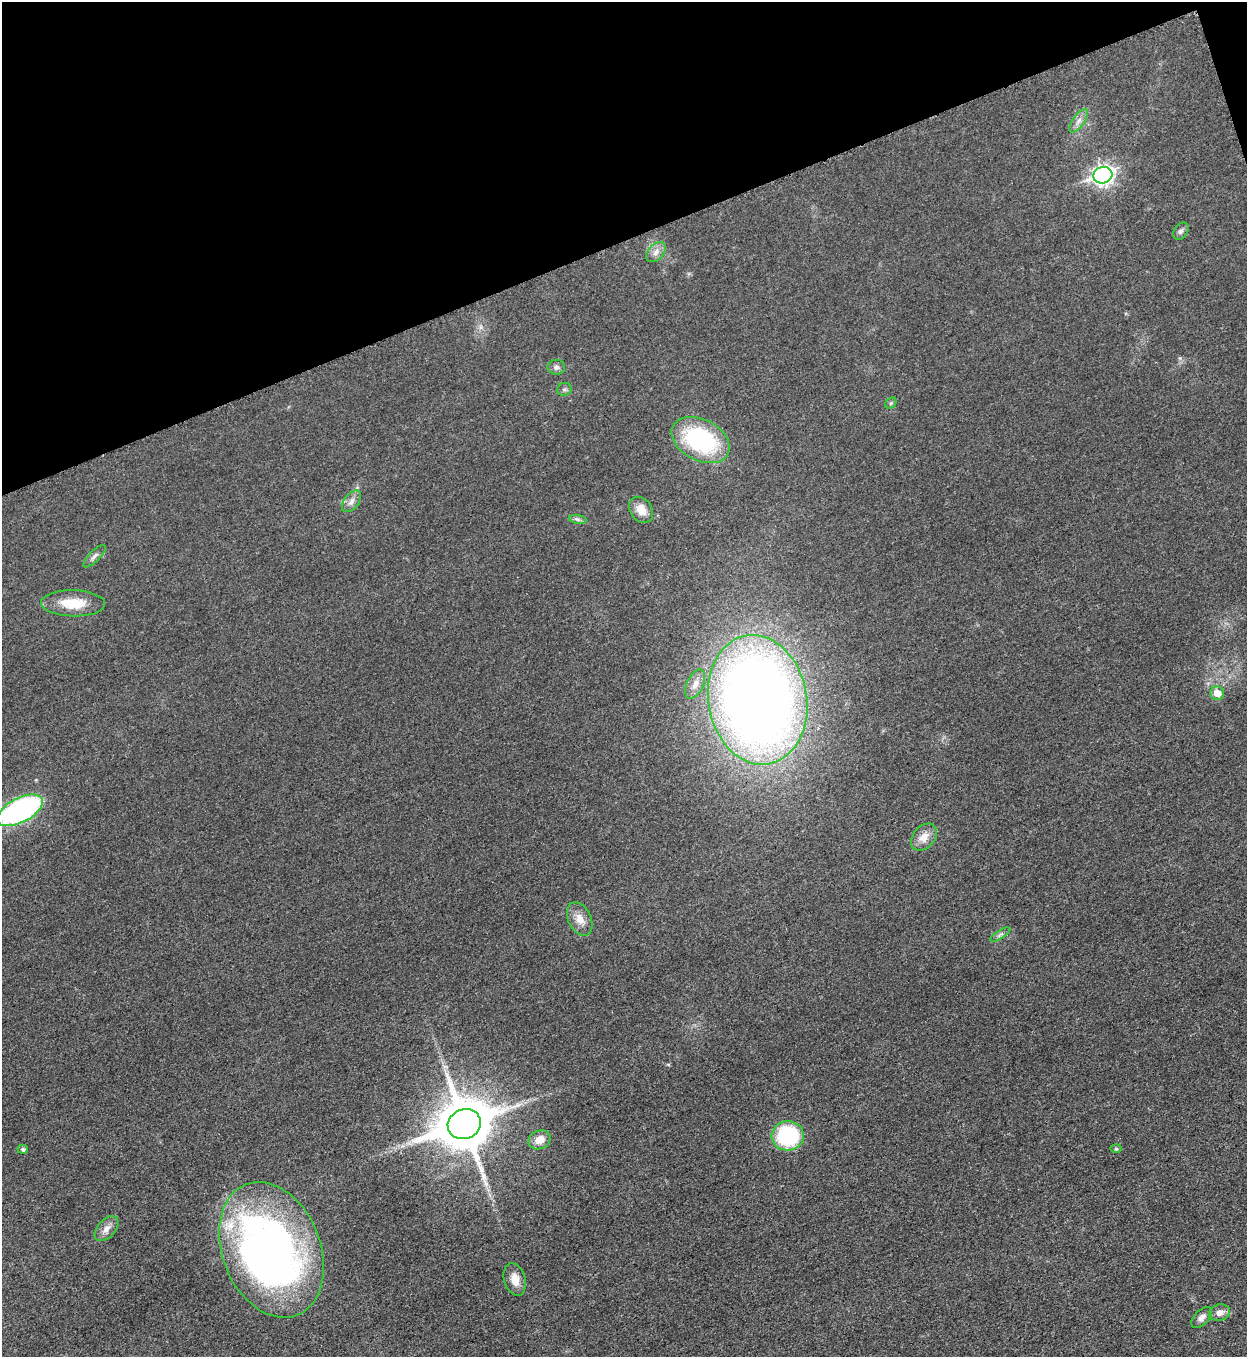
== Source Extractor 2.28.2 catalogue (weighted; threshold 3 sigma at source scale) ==
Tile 3 of 4 x 4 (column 3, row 1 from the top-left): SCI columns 2778-4022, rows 4076-5430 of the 5428 x 5441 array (HDU 1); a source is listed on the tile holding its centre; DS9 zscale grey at full resolution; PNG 1249 x 1359 px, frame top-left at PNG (2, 2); each listed source drawn as its Kron ellipse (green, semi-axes under 4 px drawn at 4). Shown black and unused: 18% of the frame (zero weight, under 3 of 5 exposures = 1% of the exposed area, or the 3 px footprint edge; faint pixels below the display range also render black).
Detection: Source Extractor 2.28.2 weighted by HDU 2 'WHT'; one run over the whole footprint, this tile lists its part. Background 0.0229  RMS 0.0048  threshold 0.0216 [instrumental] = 3 sigma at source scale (4.5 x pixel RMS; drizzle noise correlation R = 1.50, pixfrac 1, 0.05/0.05 arcsec/px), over >= 5 px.
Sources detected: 32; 1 inside a brighter object's white glare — neither listed nor drawn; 1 inside a brighter listed object's ellipse — not listed separately; the other 30 listed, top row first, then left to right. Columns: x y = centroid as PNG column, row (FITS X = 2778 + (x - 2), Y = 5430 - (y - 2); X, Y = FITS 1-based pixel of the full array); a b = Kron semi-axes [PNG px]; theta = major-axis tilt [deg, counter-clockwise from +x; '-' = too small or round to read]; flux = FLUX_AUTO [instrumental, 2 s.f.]
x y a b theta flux
1079 121 14 6 55 2.6
1103 175 10 8 16 220
1181 231 9 7 53 1.5
656 252 12 7 47 3
556 367 9 7 1 1.8
564 389 7 6 - 1.2
891 403 6 5 - 0.76
701 440 31 20 -28 56
352 501 12 7 51 2.7
641 510 14 10 -55 6
578 519 9 4 -9 1.2
95 556 15 5 45 1.9
73 603 32 13 -1 13
695 684 15 8 65 3.8
1217 693 7 6 - 5.8
758 700 65 49 -80 610
20 810 25 12 28 100
924 837 15 11 49 5.2
580 919 18 11 -64 5.4
1000 935 11 4 32 1.3
464 1124 17 14 22 2700
788 1136 16 15 - 43
539 1140 11 9 24 5.3
23 1149 5 4 - 1.2
1116 1149 6 4 0 0.51
107 1229 15 9 48 3.4
272 1250 70 49 -68 280
515 1279 16 10 -73 5.4
1220 1313 10 8 13 3.2
1202 1318 12 7 46 2.8
Isophote crosses this tile's border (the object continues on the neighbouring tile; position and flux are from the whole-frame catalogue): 1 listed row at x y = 20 810